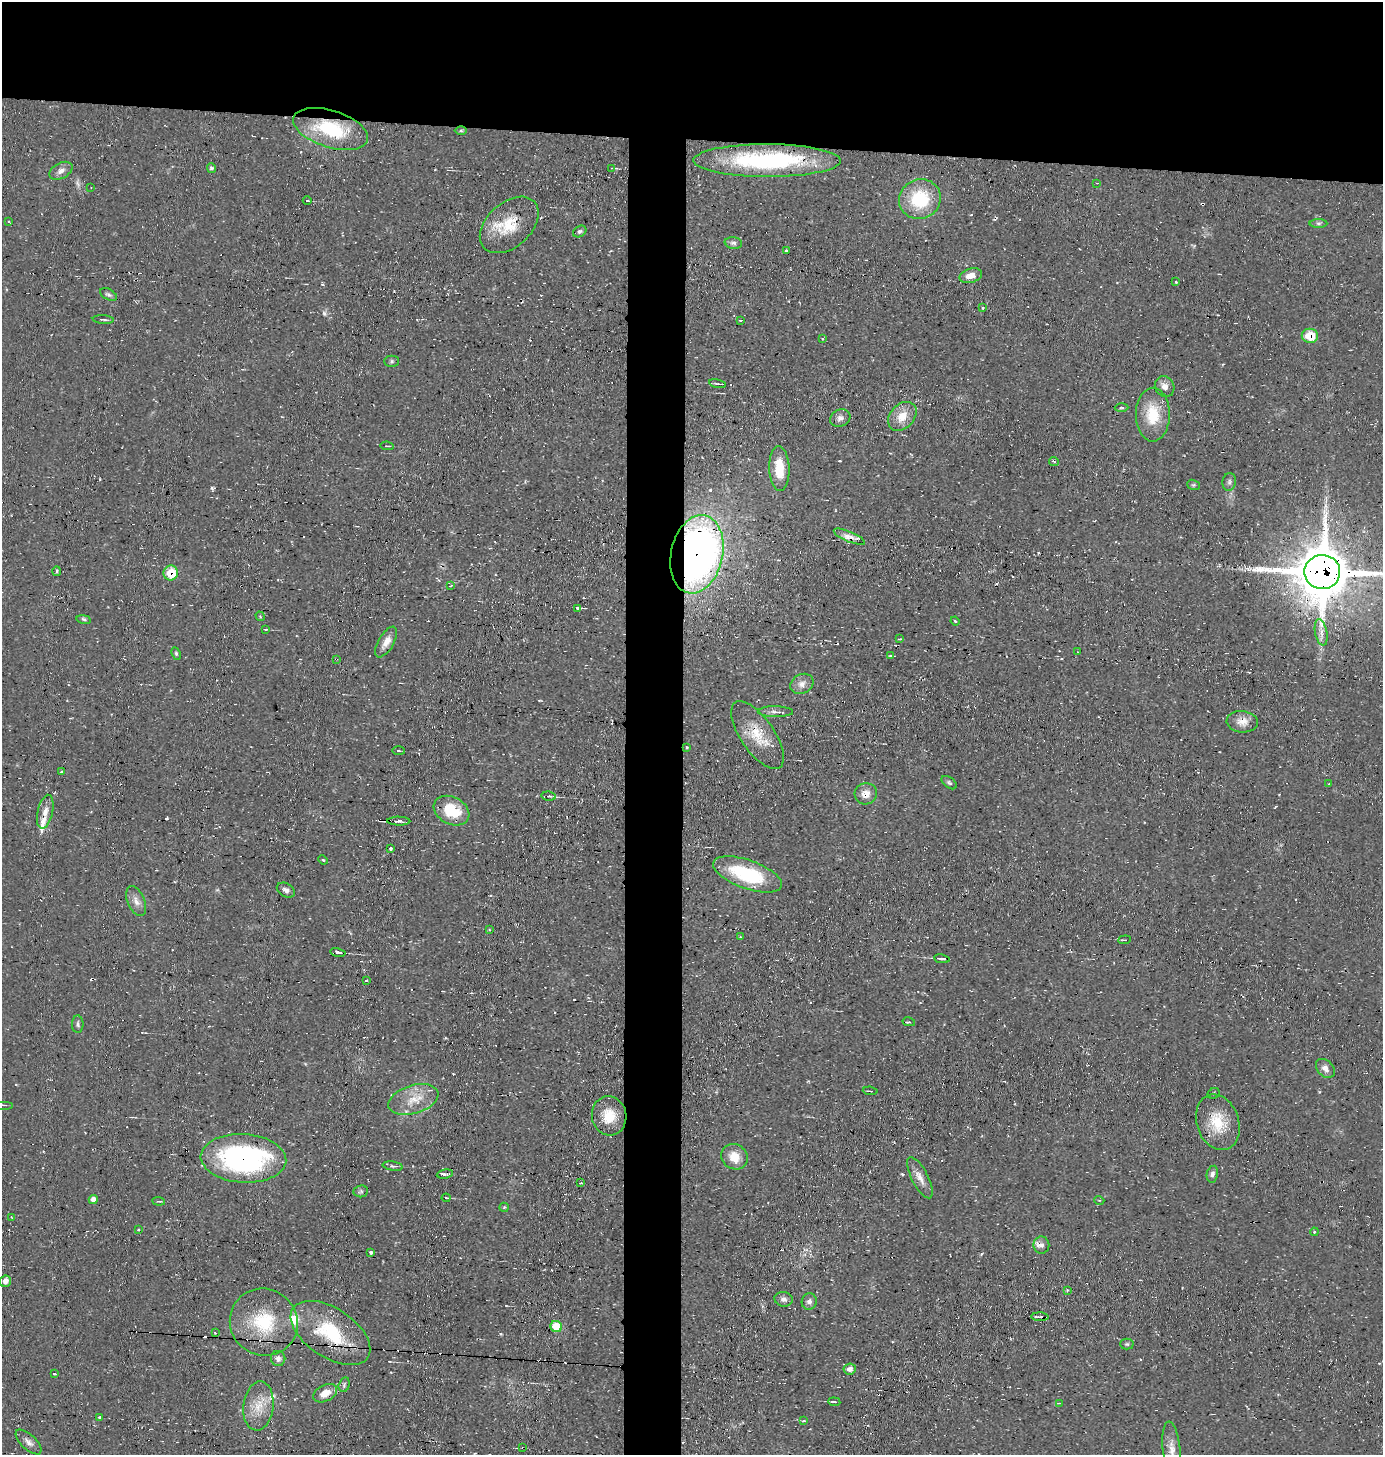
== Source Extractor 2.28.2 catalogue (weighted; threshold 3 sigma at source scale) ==
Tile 2 of 3 x 3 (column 2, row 1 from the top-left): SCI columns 1533-2913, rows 2908-4360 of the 4393 x 4360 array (HDU 1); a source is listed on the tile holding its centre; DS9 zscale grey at full resolution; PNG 1385 x 1457 px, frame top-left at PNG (2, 2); each listed source drawn as its Kron ellipse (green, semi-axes under 4 px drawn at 4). Shown black and unused: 13% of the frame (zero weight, under 2 of 3 exposures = <1% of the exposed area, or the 3 px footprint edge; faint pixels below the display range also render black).
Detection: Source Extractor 2.28.2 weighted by HDU 2 'WHT'; one run over the whole footprint, this tile lists its part. Background 0.0466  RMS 0.0094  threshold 0.0422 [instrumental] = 3 sigma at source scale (4.5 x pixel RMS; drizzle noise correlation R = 1.50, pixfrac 1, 0.05/0.05 arcsec/px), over >= 5 px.
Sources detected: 150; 1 inside a brighter object's white glare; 15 cosmic-ray / hot-pixel residue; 1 long thin detection or spike segment (spike, bleed or trail) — neither listed nor drawn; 4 inside a brighter listed object's ellipse — not listed separately; the other 129 listed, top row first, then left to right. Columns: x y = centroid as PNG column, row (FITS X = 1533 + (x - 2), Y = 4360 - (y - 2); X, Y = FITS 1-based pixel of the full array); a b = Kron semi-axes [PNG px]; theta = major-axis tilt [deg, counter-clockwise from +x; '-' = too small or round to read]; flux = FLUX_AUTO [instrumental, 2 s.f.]
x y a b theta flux
331 129 39 18 -17 69
461 131 6 4 0 1.4
767 161 74 16 0 140
211 168 5 4 - 1.9
612 168 2 2 - 0.97
61 171 12 7 28 5.7
1097 183 2 2 - 0.63
91 188 2 2 - 0.69
920 199 21 19 23 52
307 200 4 2 - 1.1
9 222 3 2 - 0.91
1318 223 9 4 0 2.1
509 225 34 22 42 35
580 231 7 5 31 2.2
733 243 9 6 -10 2.8
786 251 3 3 - 2
971 276 11 7 15 8.4
1176 282 3 3 - 1.7
108 294 9 5 -27 2.3
983 308 3 2 - 1.2
103 319 10 3 -4 1.9
740 320 3 2 - 0.97
1310 336 8 7 - 28
822 339 4 3 - 0.94
392 361 7 5 1 1.8
717 384 8 3 -11 1.5
1165 387 11 9 -60 7
1121 408 7 3 -1 1.3
1153 415 27 17 89 34
902 416 16 12 47 16
840 418 10 8 26 5
387 446 7 2 -9 0.84
1054 462 5 3 - 1.2
779 468 22 10 -88 25
1229 482 9 6 79 3.1
1193 485 6 5 - 1.5
849 537 17 5 -23 6.7
697 554 40 26 77 500
56 571 5 3 - 1.3
1322 572 18 17 - 5900
171 573 7 7 - 28
450 586 3 2 - 0.74
578 608 4 2 - 7.3
260 616 5 3 - 1
84 619 7 3 -9 1.9
955 621 5 3 - 1.1
266 629 3 2 - 0.96
1321 632 13 6 -79 5.4
899 639 3 2 - 1.6
386 642 17 7 59 8.4
1077 652 2 2 - 0.67
176 653 6 4 -64 1.5
890 656 4 2 - 0.72
336 659 3 2 - 1.4
802 684 12 9 28 6.8
775 712 18 5 0 4.7
1242 722 16 10 -5 9.2
758 735 39 17 -56 29
687 747 3 3 - 1.2
398 751 6 3 -2 1.4
61 772 3 3 - 2.7
949 783 9 5 -37 2
1329 784 3 3 - 0.91
866 794 11 10 - 9.5
549 796 7 4 -5 2.5
451 811 19 13 -28 33
45 812 17 7 77 9.1
399 821 11 4 -1 2.9
390 848 3 3 - 24
323 860 5 4 - 1.4
748 874 36 14 -20 65
286 890 10 6 -29 4.4
136 901 16 8 -67 7.1
489 930 4 2 - 0.82
740 937 3 3 - 1.2
1125 940 6 2 6 1.1
338 952 7 4 -12 3.2
942 959 8 3 -8 3.3
366 980 3 2 - 1.5
909 1022 6 3 -11 1.3
78 1024 9 5 -88 2.5
1325 1068 11 8 -46 5.3
870 1091 7 3 -7 1.7
1214 1093 6 5 - 1.8
413 1099 26 14 17 23
2 1105 10 2 0 1.3
609 1116 20 17 -82 22
1218 1122 28 21 -71 32
734 1157 14 12 -34 15
243 1158 43 24 -3 200
393 1166 10 4 -9 2.3
445 1174 8 4 8 3.1
1212 1174 8 5 78 3.2
920 1178 23 8 -63 9.1
580 1183 3 2 - 1.3
361 1191 7 6 - 2.1
446 1198 4 2 - 1.1
93 1199 4 4 - 5.8
1099 1200 5 3 - 0.9
158 1201 6 3 -5 1.3
504 1207 5 4 - 1.1
11 1217 4 2 - 0.59
138 1230 3 2 - 0.93
1314 1232 4 3 - 1
1041 1245 8 8 - 4.4
371 1252 3 3 - 14
5 1281 6 5 - 5.1
1067 1290 4 3 - 1
784 1299 9 7 -10 3.8
809 1302 8 7 - 3.8
1040 1317 8 2 -2 2.5
264 1322 34 33 - 60
556 1326 6 5 - 26
215 1333 3 2 - 1.5
330 1333 45 24 -33 69
1127 1344 6 5 - 1.6
278 1358 7 7 - 4.4
850 1369 6 5 - 5.6
54 1374 3 3 - 3.8
344 1385 7 5 74 2.1
325 1393 12 8 27 11
834 1402 6 3 -6 2.3
1059 1403 4 3 - 3
258 1406 25 15 84 21
100 1417 3 3 - 5.5
804 1421 4 3 - 0.93
29 1442 16 7 -43 5.8
523 1448 2 2 - 1.1
1172 1450 29 9 -83 11
Overlapping masked pixels (flux is a lower limit): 13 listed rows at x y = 331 129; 1310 336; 849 537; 697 554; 1322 572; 171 573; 336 659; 758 735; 866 794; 243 1158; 1040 1317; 330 1333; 523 1448
Isophote crosses this tile's border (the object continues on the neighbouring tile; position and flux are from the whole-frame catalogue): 2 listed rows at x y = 1322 572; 2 1105
Unlisted compact peaks at least as high as the median listed source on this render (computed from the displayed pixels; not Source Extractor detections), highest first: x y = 212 488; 324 314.